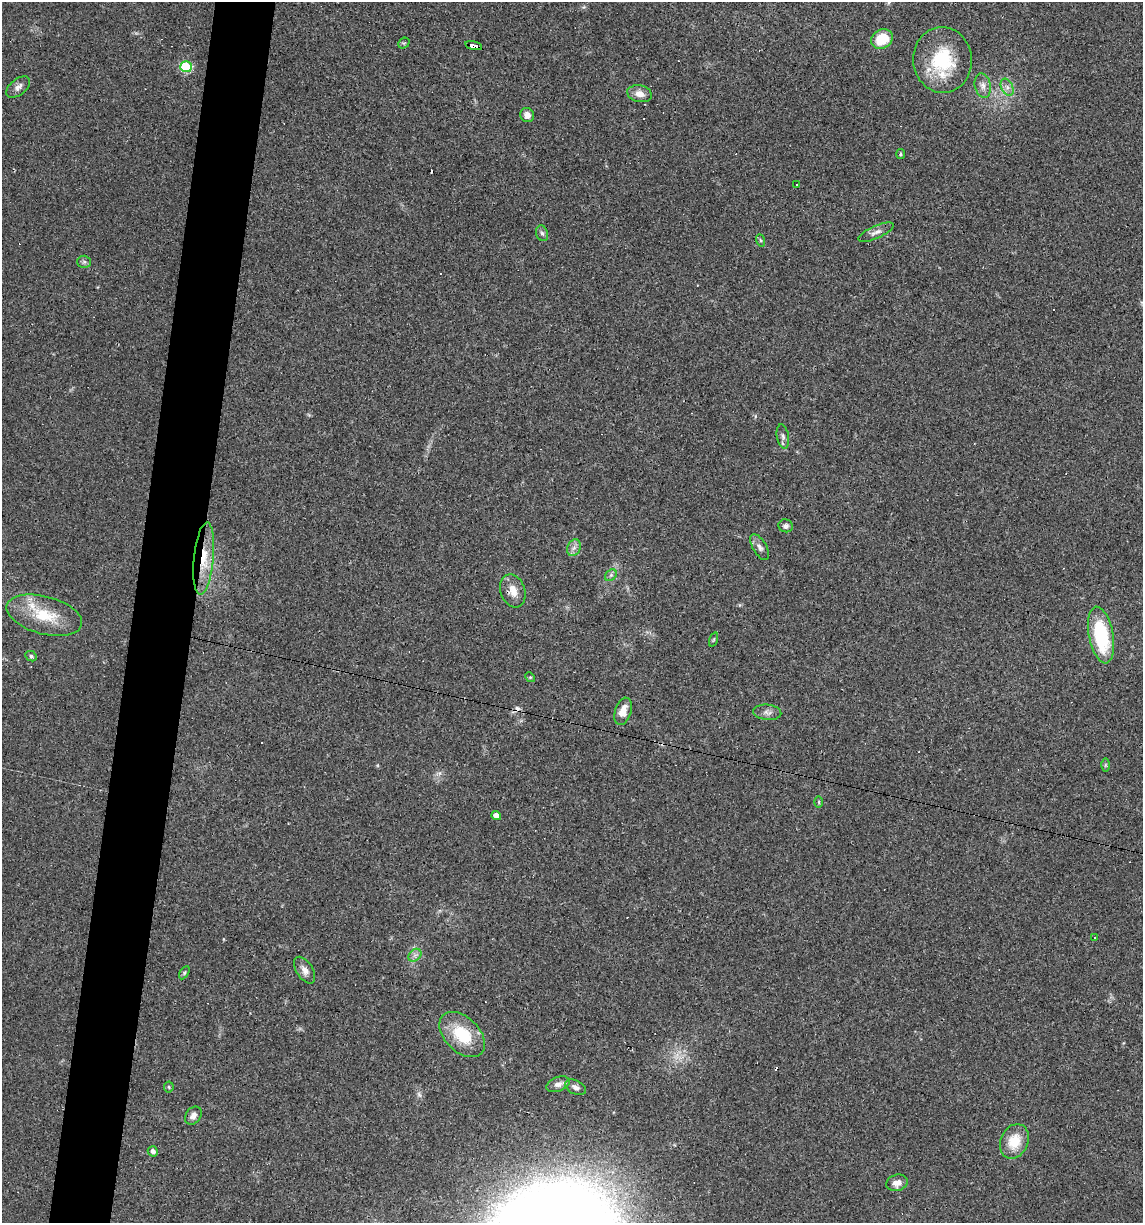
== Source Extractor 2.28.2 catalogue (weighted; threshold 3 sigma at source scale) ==
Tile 7 of 4 x 4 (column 3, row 2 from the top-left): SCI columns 2395-3535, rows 2445-3665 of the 4907 x 4887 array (HDU 1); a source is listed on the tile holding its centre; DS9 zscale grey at full resolution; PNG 1145 x 1225 px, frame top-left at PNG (2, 2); each listed source drawn as its Kron ellipse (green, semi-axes under 4 px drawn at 4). Shown black and unused: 5% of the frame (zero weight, under 3 of 4 exposures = <1% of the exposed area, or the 3 px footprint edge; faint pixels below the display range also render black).
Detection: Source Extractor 2.28.2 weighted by HDU 2 'WHT'; one run over the whole footprint, this tile lists its part. Background 0.0581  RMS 0.0048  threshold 0.0217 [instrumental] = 3 sigma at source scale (4.5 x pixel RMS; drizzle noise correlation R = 1.50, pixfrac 1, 0.05/0.05 arcsec/px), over >= 5 px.
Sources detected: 61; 15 cosmic-ray / hot-pixel residue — neither listed nor drawn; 1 inside a brighter listed object's ellipse — not listed separately; the other 45 listed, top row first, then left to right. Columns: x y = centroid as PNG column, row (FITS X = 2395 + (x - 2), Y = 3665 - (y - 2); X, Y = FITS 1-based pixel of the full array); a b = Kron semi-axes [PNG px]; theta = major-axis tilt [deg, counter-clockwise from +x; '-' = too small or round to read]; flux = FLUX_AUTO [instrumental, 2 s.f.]
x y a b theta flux
882 39 11 9 31 14
404 43 6 5 - 0.72
474 46 8 4 -14 76
942 60 33 29 -87 29
186 67 6 5 - 37
983 86 12 8 -79 2.6
18 87 14 8 40 2.4
1007 87 9 5 -65 2.1
640 94 12 8 -12 3.8
527 115 7 6 - 2.6
901 154 5 4 - 0.57
797 185 3 2 - 0.45
876 232 19 6 24 2.6
542 233 8 6 -72 1.2
760 240 6 4 -70 0.61
84 262 6 6 - 1.1
783 436 12 6 -80 1.7
786 526 7 6 - 1.4
760 547 14 6 -59 2.1
574 548 9 6 68 2
204 559 36 10 84 14
611 575 6 5 - 1.1
513 591 17 12 -69 5.8
44 615 39 19 -15 18
1101 635 29 12 -79 37
714 640 7 3 71 0.61
31 656 6 5 - 0.82
530 677 5 4 - 0.54
623 711 14 8 73 5.4
767 712 14 7 -5 2.3
1105 765 6 4 89 0.69
819 802 6 4 -90 0.53
496 816 5 4 - 3
1095 938 3 2 - 0.52
415 955 7 5 44 1.5
305 970 15 8 -57 3
184 973 7 4 60 0.68
462 1035 27 17 -44 19
558 1084 12 7 22 2.5
169 1087 5 5 - 0.67
575 1087 11 6 -27 2
193 1116 10 7 51 2.3
1014 1141 18 13 66 11
153 1151 5 5 - 1.8
897 1183 11 8 19 3.2
Overlapping masked pixels (flux is a lower limit): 3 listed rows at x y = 474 46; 204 559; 513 591